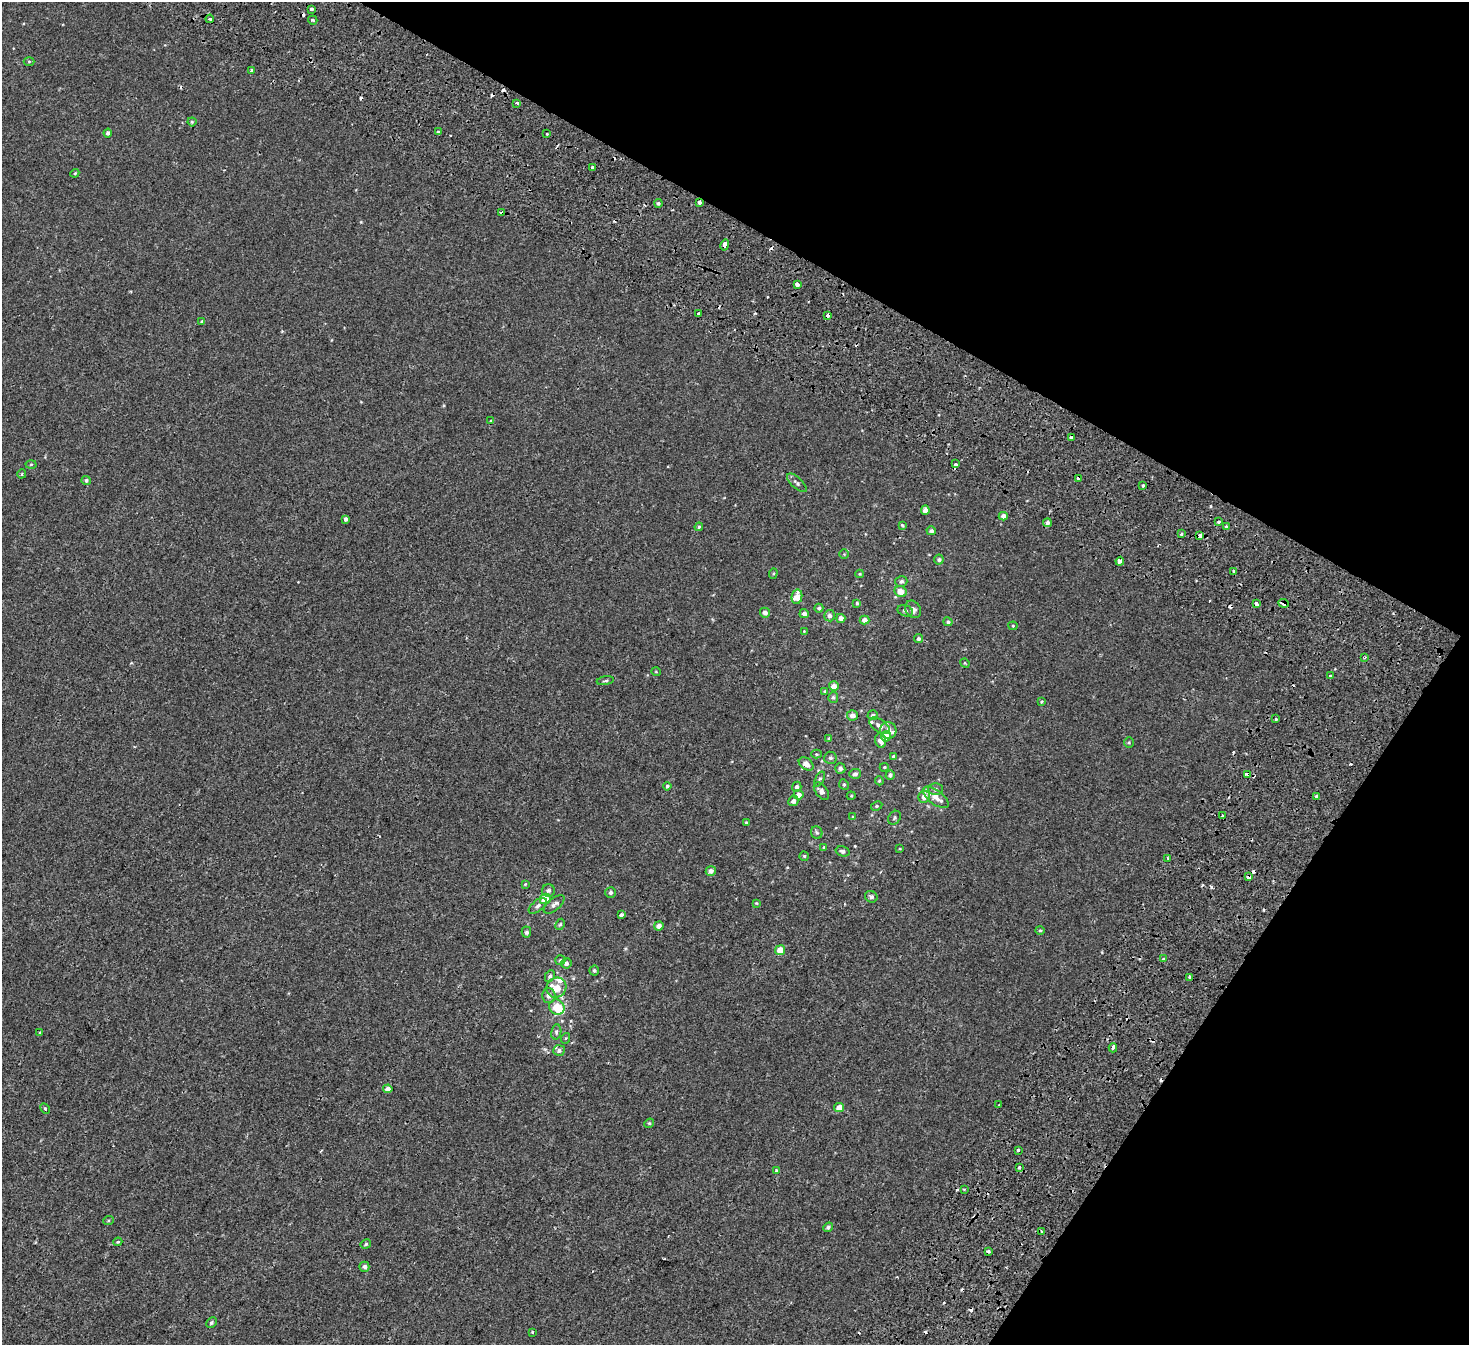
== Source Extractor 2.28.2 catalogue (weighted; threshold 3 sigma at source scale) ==
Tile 8 of 4 x 4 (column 4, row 2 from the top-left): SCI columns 4573-6039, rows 3113-4455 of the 6216 x 6287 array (HDU 1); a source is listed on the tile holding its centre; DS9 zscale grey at full resolution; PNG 1471 x 1347 px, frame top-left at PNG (2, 2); each listed source drawn as its Kron ellipse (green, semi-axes under 4 px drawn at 4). Shown black and unused: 27% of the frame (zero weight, under 2 of 3 exposures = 11% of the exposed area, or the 3 px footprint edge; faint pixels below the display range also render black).
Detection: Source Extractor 2.28.2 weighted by HDU 2 'WHT'; one run over the whole footprint, this tile lists its part. Background -2.19e-04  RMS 0.0034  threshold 0.0151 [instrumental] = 3 sigma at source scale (4.5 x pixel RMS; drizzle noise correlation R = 1.50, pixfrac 1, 0.0396/0.0396 arcsec/px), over >= 5 px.
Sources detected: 202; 31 cosmic-ray / hot-pixel residue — neither listed nor drawn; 8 inside a brighter listed object's ellipse — not listed separately; the other 163 listed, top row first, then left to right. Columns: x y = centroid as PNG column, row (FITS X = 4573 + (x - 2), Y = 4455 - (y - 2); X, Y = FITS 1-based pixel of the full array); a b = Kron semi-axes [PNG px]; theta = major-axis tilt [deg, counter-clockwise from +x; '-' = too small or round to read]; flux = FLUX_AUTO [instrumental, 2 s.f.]
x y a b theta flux
311 9 3 3 - 1.6
210 19 4 3 - 0.61
313 20 5 3 - 0.76
29 61 5 3 - 0.36
252 70 4 3 - 1.2
517 103 3 3 - 1.3
192 122 4 4 - 0.41
438 132 4 3 - 1
108 133 4 4 - 0.83
547 134 3 3 - 0.79
593 168 4 4 - 1.5
75 173 4 3 - 0.31
699 202 4 3 - 1.7
658 203 4 4 - 0.57
502 213 4 3 - 2.3
725 245 6 3 77 6.1
797 284 4 3 - 2.8
698 314 4 3 - 2.4
828 315 3 3 - 3.6
202 321 3 3 - 0.39
490 421 4 3 - 0.61
1072 438 4 3 - 3
31 464 5 3 - 0.31
955 464 3 3 - 4.2
22 474 4 3 - 0.43
1078 478 4 3 - 1
86 480 4 4 - 0.73
797 483 12 5 -42 1
1143 485 3 3 - 0.81
925 510 4 4 - 2
1003 516 4 4 - 1.7
346 519 4 3 - 1.2
1219 521 3 3 - 1.5
1047 523 4 4 - 0.93
902 525 4 3 - 0.38
699 527 4 3 - 0.38
1226 527 3 3 - 0.95
931 531 5 4 - 0.85
1181 534 3 3 - 0.85
1200 536 4 3 - 7.4
844 554 5 5 - 0.35
939 560 5 5 - 0.71
1120 561 4 3 - 3.9
1234 571 3 3 - 3.4
773 573 5 4 - 0.39
860 574 4 3 - 0.29
901 581 6 5 - 0.71
901 592 6 5 - 3.6
797 597 7 5 77 4.7
857 603 4 4 - 0.42
1284 603 5 3 - 1.4
1256 604 4 3 - 1.2
819 608 4 4 - 0.57
913 609 9 7 -56 1.4
905 611 8 5 -20 0.71
765 613 5 5 - 1.4
804 614 4 4 - 1.5
830 616 5 5 - 1.1
841 618 4 4 - 1.9
864 620 5 4 - 1.9
948 622 5 4 - 0.59
1013 626 4 4 - 0.34
804 631 4 4 - 0.26
918 639 4 4 - 0.65
1365 657 3 3 - 0.36
965 663 5 4 - 0.32
656 672 5 3 - 0.24
1330 676 3 3 - 1.9
605 681 9 3 9 0.46
834 686 5 4 - 2.2
825 691 4 3 - 0.4
833 697 5 5 - 0.58
1041 702 3 3 - 0.64
852 715 5 5 - 1.7
873 715 5 5 - 0.72
1276 719 3 3 - 0.99
879 726 11 6 -34 1.7
888 730 8 8 - 1.9
886 736 5 5 - 2.7
829 739 4 3 - 0.52
881 741 7 5 -75 2.1
1129 742 5 4 - 0.42
816 754 5 4 - 0.37
894 756 4 4 - 0.65
830 758 6 6 - 0.81
806 764 8 5 -35 2
884 767 4 3 - 0.35
840 768 5 5 - 0.98
855 774 6 5 - 0.88
1247 774 3 3 - 6.9
890 775 5 4 - 0.93
820 779 8 4 61 0.59
879 781 4 4 - 0.35
844 785 5 4 - 0.55
667 786 4 4 - 0.49
797 787 5 4 - 0.9
936 789 7 6 - 0.82
821 791 10 6 -53 1.4
798 795 5 5 - 1.9
851 796 4 4 - 0.31
1317 796 4 3 - 1.1
924 797 6 5 - 2.2
936 797 15 7 -37 3.2
793 801 5 5 - 1.2
877 806 6 4 27 0.51
1223 815 3 3 - 1.5
853 817 4 4 - 0.29
894 818 7 5 56 0.59
746 822 3 3 - 0.31
817 832 6 5 - 0.6
824 847 4 4 - 0.45
900 849 4 2 - 0.23
843 851 7 5 -16 0.97
804 856 5 5 - 0.44
1168 858 3 3 - 0.49
711 871 5 4 - 1.5
1248 877 4 3 - 2.5
525 884 4 4 - 0.31
548 890 6 6 - 0.85
610 892 5 5 - 0.88
871 897 6 5 - 0.86
545 899 5 5 - 5.2
756 903 4 3 - 0.29
554 904 12 6 40 1.4
538 906 10 5 40 1.1
621 915 3 3 - 1.4
560 924 6 4 62 0.46
659 926 5 4 - 1.6
1040 930 5 4 - 0.37
526 932 5 4 - 0.64
780 950 5 5 - 4.4
1163 958 3 3 - 1.4
560 960 5 5 - 0.51
566 963 5 5 - 1.1
594 970 5 5 - 0.62
550 976 6 4 61 0.71
1190 977 3 3 - 3.6
556 988 10 9 - 3.8
549 995 7 7 - 1.9
557 1007 8 7 - 8.7
556 1032 7 5 81 0.68
40 1033 3 2 - 0.42
566 1038 5 3 - 0.29
1113 1048 4 3 - 9.8
559 1050 6 5 - 0.86
388 1089 4 4 - 1.8
999 1105 3 3 - 0.62
839 1107 5 4 - 2.7
45 1108 6 4 -62 0.47
649 1123 5 4 - 0.42
1018 1150 3 3 - 1.9
1019 1167 3 3 - 1.6
777 1170 3 3 - 1.2
964 1189 3 3 - 0.42
108 1221 5 3 - 0.33
828 1227 5 4 - 0.73
1042 1231 4 3 - 0.37
118 1242 4 3 - 0.36
366 1244 5 4 - 0.5
988 1251 4 3 - 1.3
364 1267 5 5 - 1
211 1322 5 4 - 0.64
533 1332 4 2 - 0.32
Overlapping masked pixels (flux is a lower limit): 12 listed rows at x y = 252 70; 699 202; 502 213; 725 245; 828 315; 1078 478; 1200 536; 1284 603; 1256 604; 1247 774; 1317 796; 1248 877